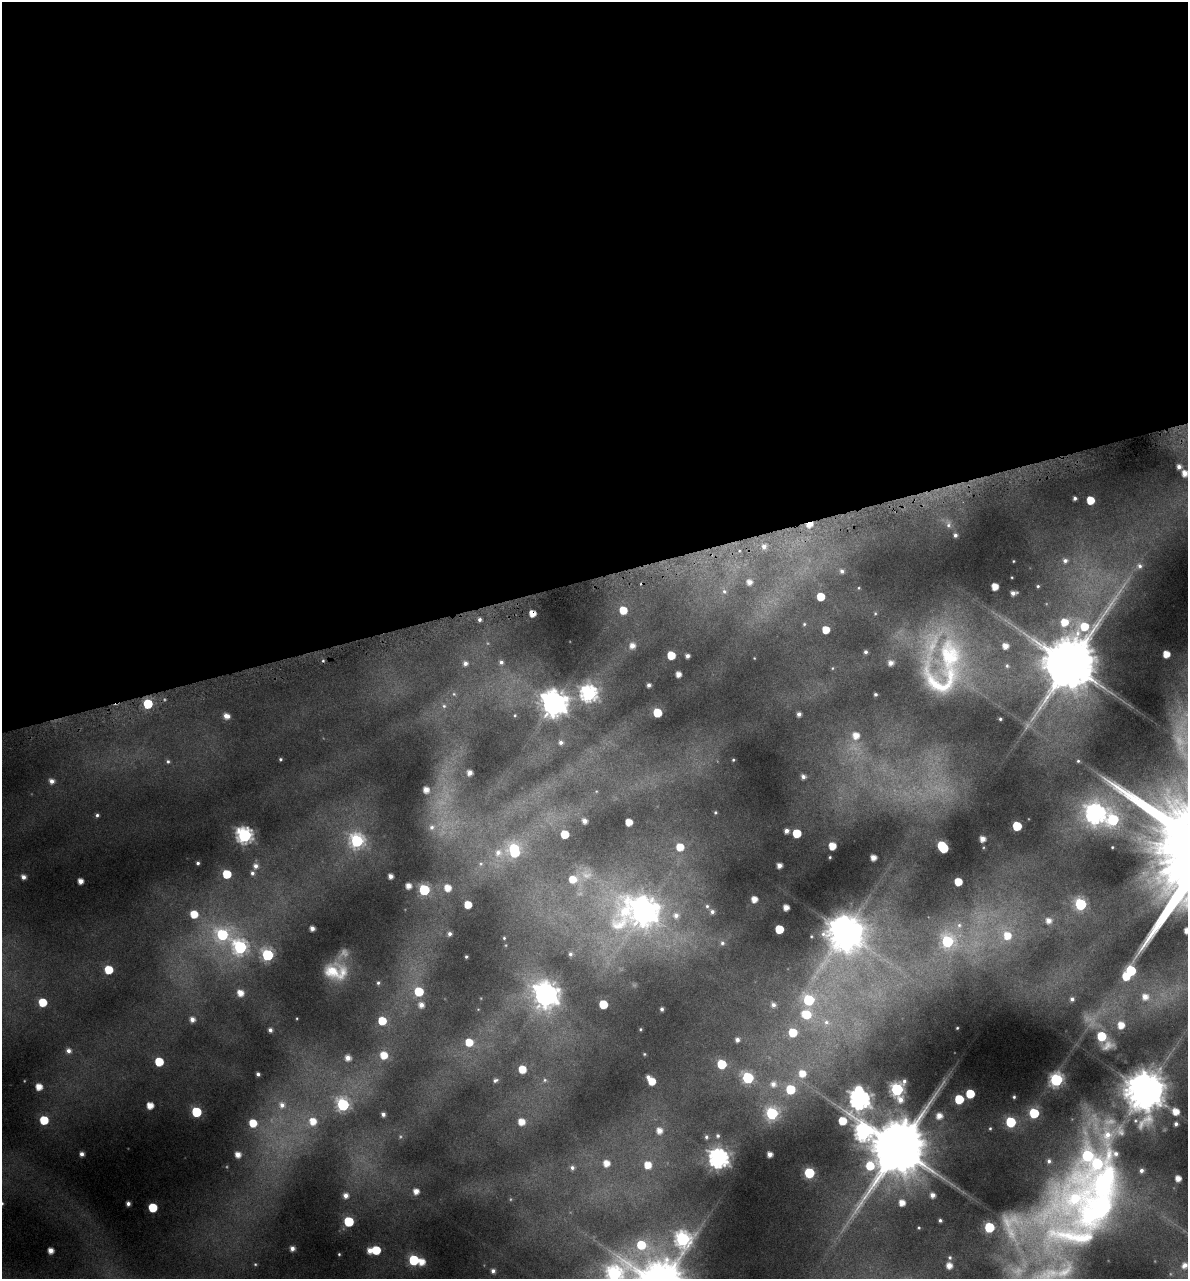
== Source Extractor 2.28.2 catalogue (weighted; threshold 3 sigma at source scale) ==
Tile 2 of 4 x 4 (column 2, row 1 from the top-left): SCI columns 1289-2474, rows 3836-5112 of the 4896 x 5150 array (HDU 1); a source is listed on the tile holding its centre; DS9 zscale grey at full resolution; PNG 1190 x 1281 px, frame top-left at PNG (2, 2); no overlay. Shown black and unused: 45% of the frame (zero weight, under 4 of 8 exposures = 2% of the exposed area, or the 3 px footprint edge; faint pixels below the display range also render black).
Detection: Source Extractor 2.28.2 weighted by HDU 2 'WHT'; one run over the whole footprint, this tile lists its part. Background -0.0182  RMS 0.0096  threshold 0.0393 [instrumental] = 3 sigma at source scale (4.09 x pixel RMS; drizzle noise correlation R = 1.36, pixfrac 0.8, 0.0396/0.0396 arcsec/px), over >= 5 px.
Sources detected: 258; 19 too faint to see at this stretch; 1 inside a brighter object's white glare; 2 cosmic-ray / hot-pixel residue — not listed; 3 inside a brighter listed object's ellipse — not listed separately; the other 233 listed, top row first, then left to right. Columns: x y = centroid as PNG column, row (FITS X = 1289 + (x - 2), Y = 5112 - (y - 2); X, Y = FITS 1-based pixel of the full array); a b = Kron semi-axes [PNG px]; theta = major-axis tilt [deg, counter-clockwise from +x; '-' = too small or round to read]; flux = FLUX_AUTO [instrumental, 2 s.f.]
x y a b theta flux
1179 467 6 6 - 5.6
1185 473 7 6 - 11
1075 498 4 4 - 2.7
1090 500 5 5 - 24
809 524 6 4 22 10
948 524 15 8 -78 6.5
955 535 4 4 - 2.9
764 546 7 6 - 5.3
1013 561 3 2 - 0.77
1065 561 7 7 - 4.5
1139 566 9 8 - 5.4
842 571 6 5 - 3.4
1012 577 3 2 - 0.7
749 582 6 5 - 7
1038 586 4 4 - 1.5
995 587 5 5 - 14
859 588 4 4 - 1
724 591 8 7 - 4.1
1013 593 6 4 10 5.3
820 597 6 5 - 25
623 610 7 6 - 21
532 613 5 5 - 13
875 613 5 4 - 1.3
480 619 5 5 - 3
804 624 6 5 - 1.6
826 630 5 5 - 18
632 646 8 7 - 7.9
1005 646 7 6 - 9.7
866 652 4 4 - 2.7
1166 654 5 5 - 14
671 655 6 5 - 28
949 655 82 50 -50 190
687 656 4 4 - 4.3
754 658 3 2 - 0.63
501 662 6 6 - 3.5
465 663 7 6 - 4.5
891 663 6 6 - 6.3
1070 664 21 15 75 7300
832 668 5 4 - 1.1
678 674 5 4 - 8.5
649 685 4 4 - 3.8
454 694 6 6 - 1.6
589 694 8 7 - 310
875 694 3 3 - 1.9
554 703 9 9 - 1300
148 704 6 6 - 57
444 706 6 5 - 1.9
657 713 6 6 - 33
799 714 4 4 - 4.3
515 715 5 5 - 1.4
226 716 6 5 - 7.8
856 735 8 8 - 12
561 742 7 7 - 3.9
280 759 3 3 - 1.4
733 760 3 3 - 0.97
168 761 6 5 - 2.3
1078 761 4 4 - 1.4
469 773 5 4 - 6.4
803 777 5 5 - 4.3
52 781 6 5 - 5.5
426 790 5 5 - 8.6
596 791 5 3 - 0.77
715 812 4 4 - 1.3
1095 814 10 9 - 470
97 815 4 4 - 2.1
1113 820 8 7 - 81
584 821 5 4 - 5.2
629 822 5 5 - 15
1017 826 6 5 - 45
432 827 9 7 51 4.7
786 831 4 4 - 5.4
797 833 6 6 - 34
565 834 6 5 - 27
244 835 7 7 - 300
982 839 5 4 - 8.1
357 841 8 7 - 180
832 846 5 5 - 18
680 847 6 6 - 18
942 847 8 5 -53 75
1112 847 3 2 - 0.81
514 849 9 8 - 59
498 853 12 11 - 11
830 857 3 3 - 1.1
873 857 5 5 - 8
198 863 4 3 - 2
481 864 7 5 2 1.9
779 865 5 4 - 6.7
255 866 7 6 - 5
252 873 6 5 - 2.7
227 874 6 5 - 36
390 876 4 4 - 5.7
23 877 4 4 - 5
573 879 12 9 -2 21
80 881 5 4 - 8.2
958 882 5 5 - 23
408 886 5 5 - 7.8
447 888 5 5 - 12
424 890 6 6 - 99
754 899 5 5 - 10
1080 904 6 6 - 120
468 905 5 5 - 18
707 906 6 6 - 2.4
786 907 5 5 - 8.6
643 911 17 13 3 1400
712 912 6 5 - 3.5
194 914 6 6 - 19
676 915 10 10 - 9.2
1048 920 8 7 - 8
959 926 14 10 63 11
312 928 4 4 - 5.6
779 929 5 5 - 35
1187 930 5 5 - 8.4
845 932 14 13 - 2600
450 934 4 4 - 2.9
222 935 10 9 - 96
1007 935 15 11 -62 25
504 938 3 3 - 1
948 941 9 9 - 110
722 943 7 6 - 3
240 947 8 7 - 200
570 954 7 6 - 3.1
267 955 7 6 - 120
466 957 3 3 - 1.3
109 970 6 6 - 31
332 971 22 20 38 28
378 983 5 4 - 1.8
419 991 6 6 - 40
240 993 7 6 - 11
546 994 10 9 - 980
1145 997 9 9 - 12
1072 999 4 4 - 3.1
809 1000 8 7 - 76
43 1002 6 5 - 29
603 1004 6 5 - 34
421 1005 7 6 - 7
773 1005 8 7 - 5.2
662 1009 4 3 - 2.6
806 1014 12 10 -18 37
297 1018 3 2 - 0.69
192 1019 6 6 - 6.7
382 1021 6 6 - 26
826 1022 19 13 -37 22
1121 1025 7 7 - 14
957 1028 3 3 - 0.76
640 1029 3 2 - 0.98
270 1030 4 4 - 3.3
793 1032 7 7 - 34
1101 1036 6 6 - 37
737 1040 5 5 - 4.2
469 1042 7 7 - 20
1108 1045 11 8 14 8.1
68 1051 6 6 - 4.7
644 1054 3 2 - 0.87
384 1055 7 7 - 17
348 1058 6 5 - 7.3
159 1062 6 5 - 36
722 1064 6 6 - 43
522 1069 6 5 - 20
802 1073 9 9 - 17
258 1074 4 4 - 2.8
648 1077 4 3 - 3.5
748 1078 7 6 - 120
495 1080 7 5 25 2.7
545 1080 7 6 - 2.3
1056 1080 7 6 - 170
652 1081 6 5 - 19
773 1084 10 9 - 9.4
39 1087 5 5 - 12
790 1089 6 6 - 43
897 1089 8 6 49 190
1145 1091 14 12 -52 3500
970 1094 6 5 - 37
1014 1097 3 3 - 1.4
859 1099 11 8 84 630
900 1099 9 8 - 9.5
959 1099 6 6 - 41
150 1105 5 5 - 13
282 1105 11 10 - 10
343 1105 7 7 - 150
196 1112 6 6 - 62
772 1113 7 7 - 120
1034 1113 6 6 - 55
383 1114 4 4 - 3.6
939 1116 7 6 - 9.7
44 1120 6 6 - 33
313 1121 9 9 - 16
842 1121 6 6 - 23
521 1122 6 5 - 13
1011 1122 6 6 - 69
253 1123 6 6 - 23
1176 1124 4 4 - 3.6
990 1128 4 3 - 1.3
659 1131 7 6 - 8.8
863 1133 10 9 - 310
718 1136 6 5 - 2.1
706 1137 5 4 - 2
899 1148 20 15 59 8500
82 1154 4 4 - 4.4
770 1154 5 4 - 7
238 1155 5 5 - 8.7
718 1158 8 7 - 540
1049 1161 6 6 - 3.3
606 1163 6 6 - 11
648 1165 7 7 - 16
572 1168 5 5 - 2.9
1141 1170 5 5 - 3.8
809 1173 6 6 - 77
1178 1178 5 5 - 9.4
416 1191 5 5 - 8.5
346 1195 5 5 - 6.2
932 1195 5 5 - 5.5
2 1203 3 2 - 0.84
902 1203 6 6 - 11
128 1204 4 4 - 3.9
153 1207 6 6 - 39
940 1220 4 3 - 2.3
349 1222 6 6 - 59
989 1227 6 6 - 73
919 1228 3 3 - 1.1
683 1239 10 9 - 240
292 1248 4 4 - 5.2
370 1250 5 5 - 8
376 1250 6 6 - 37
51 1251 5 5 - 8.9
339 1254 3 3 - 0.95
950 1257 6 5 - 1.9
414 1260 6 6 - 68
421 1262 6 5 - 13
255 1264 5 4 - 1.3
949 1265 5 5 - 9.8
1185 1265 8 7 - 6.7
493 1271 5 5 - 4
614 1274 14 11 41 250
Overlapping masked pixels (flux is a lower limit): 2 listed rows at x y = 809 524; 532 613
Isophote crosses this tile's border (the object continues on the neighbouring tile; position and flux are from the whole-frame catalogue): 5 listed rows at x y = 1185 473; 1187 930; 2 1203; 1185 1265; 614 1274
Unlisted compact peaks at least as high as the median listed source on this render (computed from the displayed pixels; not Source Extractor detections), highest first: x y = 641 1246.